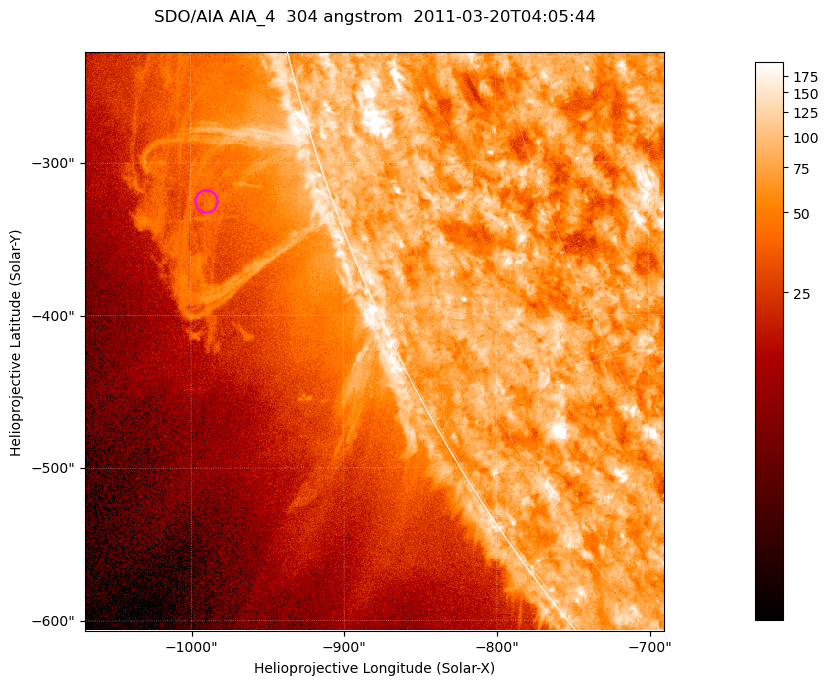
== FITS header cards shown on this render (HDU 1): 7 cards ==
TELESCOP= 'SDO/AIA '           / For AIA: SDO/AIA
INSTRUME= 'AIA_4   '           / For AIA: AIA_ATA1, AIA_ATA2, AIA_ATA3 or AIA_AT
WAVELNTH=                  304 / [angstrom] Wavelength
WAVEUNIT= 'angstrom'           / Wavelength unit: angstrom
DATE-OBS= '2011-03-20T04:05:44.132' / [ISO] Date when observation started; ISO 8
CTYPE1  = 'HPLN-TAN'           / CTYPE1; Typically HPLN
CTYPE2  = 'HPLT-TAN'           / CTYPE2; Typically HPLT

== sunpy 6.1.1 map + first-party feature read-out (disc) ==
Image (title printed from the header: SDO/AIA AIA_4  304 angstrom  2011-03-20T04:05:44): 632 x 632 px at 0.6 arcsec/px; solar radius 964 arcsec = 1606 px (partial field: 2.2% of the solar disc is inside the frame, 45% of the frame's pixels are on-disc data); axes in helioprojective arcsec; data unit not stated in the header (colour bar unlabelled)
Orientation: roll -0.132 deg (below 1 deg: not rotated)
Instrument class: DISC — disc imager (sunpy class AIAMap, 304 A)
Bright regions (active regions / flare kernels): reference = the on-disc median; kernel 5 px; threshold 5 sigma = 116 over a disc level ~76.3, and >= 1.15x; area >= 399 px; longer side >= 8 px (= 4.8 arcsec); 0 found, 0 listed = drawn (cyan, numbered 1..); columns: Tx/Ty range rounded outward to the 2 arcsec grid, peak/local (2 s.f.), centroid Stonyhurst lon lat
Off-limb structures (1.02-1.3 R_sun): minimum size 199 px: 3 found; the strongest spans PA ~105..110 deg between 1.02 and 1.13 R_sun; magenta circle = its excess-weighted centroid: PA ~110 deg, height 1.08 R_sun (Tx ~-990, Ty ~-326 arcsec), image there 1.5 x the reference